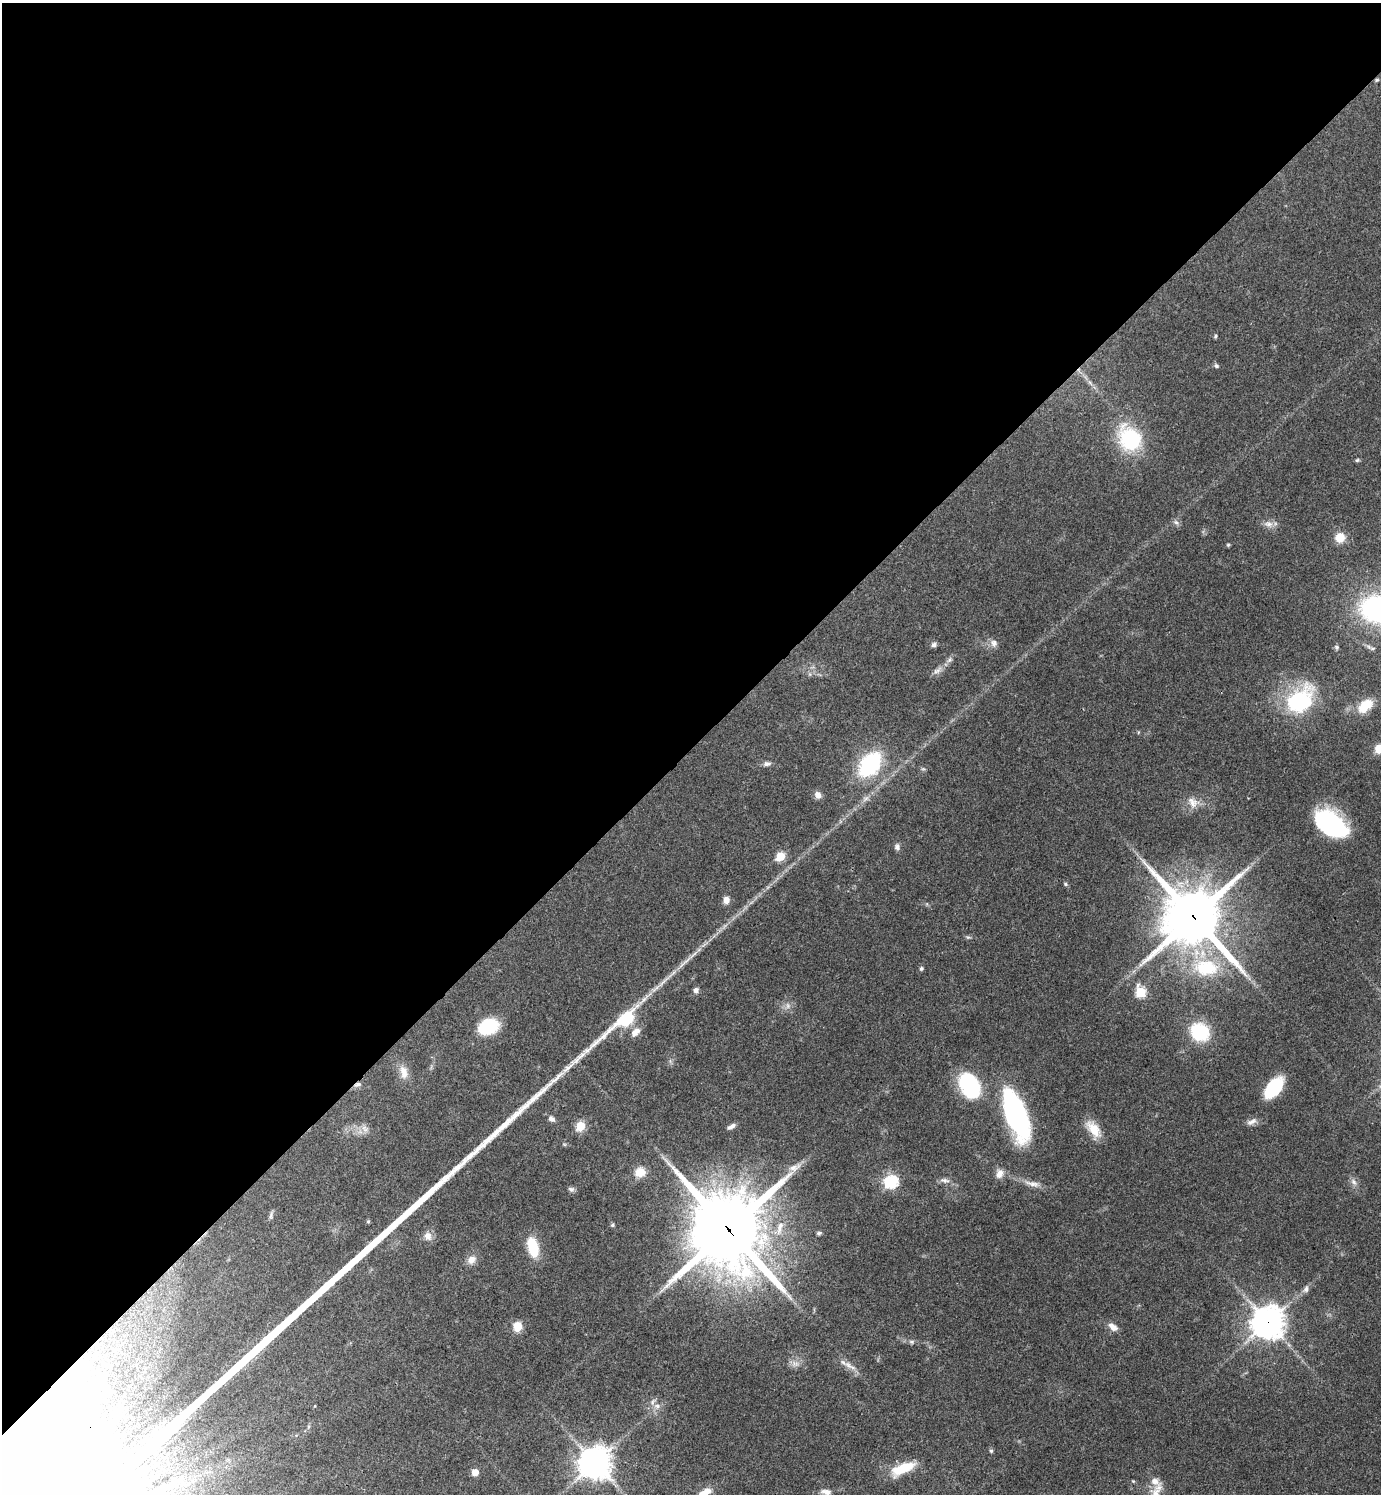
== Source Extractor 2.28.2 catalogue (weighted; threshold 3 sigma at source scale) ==
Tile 2 of 4 x 4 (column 2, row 1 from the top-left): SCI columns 1681-3059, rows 4481-5972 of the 5977 x 5979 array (HDU 1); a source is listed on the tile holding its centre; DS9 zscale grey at full resolution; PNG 1383 x 1496 px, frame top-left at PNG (2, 3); no overlay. Shown black and unused: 50% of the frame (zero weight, under 3 of 4 exposures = <1% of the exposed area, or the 3 px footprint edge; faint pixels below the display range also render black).
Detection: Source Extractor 2.28.2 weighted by HDU 2 'WHT'; one run over the whole footprint, this tile lists its part. Background 0.044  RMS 0.0048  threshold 0.0217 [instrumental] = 3 sigma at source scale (4.5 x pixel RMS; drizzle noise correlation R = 1.50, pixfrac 1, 0.05/0.05 arcsec/px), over >= 5 px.
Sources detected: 82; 1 too faint to see at this stretch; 1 long thin detection or spike segment (spike, bleed or trail) — not listed; the other 80 listed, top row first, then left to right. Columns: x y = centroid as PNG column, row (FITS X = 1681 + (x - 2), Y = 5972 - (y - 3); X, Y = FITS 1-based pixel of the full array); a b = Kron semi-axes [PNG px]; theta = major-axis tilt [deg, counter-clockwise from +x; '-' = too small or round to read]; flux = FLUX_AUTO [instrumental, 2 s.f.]
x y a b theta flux
1377 80 6 4 21 0.63
1215 336 6 4 71 0.59
1216 366 7 5 -49 0.91
1090 383 9 3 -45 1.4
1130 439 31 24 -57 37
1357 460 5 5 - 0.7
1176 522 9 6 -38 1.4
1269 524 13 9 -14 3.1
1340 537 11 10 - 6.5
1228 545 5 5 - 0.59
994 643 10 8 -56 2.4
934 645 7 6 - 1.5
1336 647 6 5 - 0.9
1372 648 8 4 8 0.84
950 660 9 6 42 1.5
937 671 15 7 37 2.7
1299 700 34 23 46 50
1365 706 21 12 42 11
1379 749 6 5 - 22
767 764 10 6 7 1.7
870 764 17 11 51 70
818 795 8 7 - 3.3
1193 802 18 14 -35 5.6
1330 824 33 20 -36 57
897 847 9 7 83 1.6
780 856 5 5 - 23
1065 884 6 5 - 0.81
726 900 9 7 89 2.7
1194 917 21 20 - 2600
968 937 6 4 -17 0.73
921 968 7 4 63 0.83
1206 968 31 19 -4 28
696 990 7 6 - 1.5
1140 992 6 5 - 37
488 1026 18 13 21 29
635 1032 14 8 46 3.8
1200 1032 20 17 -41 27
404 1072 19 10 -77 5.1
358 1084 11 6 20 1.6
970 1085 24 15 -62 49
1273 1088 22 12 48 26
1016 1114 53 19 -71 90
551 1119 9 7 -39 1.9
1252 1122 15 7 27 2.4
580 1126 5 5 - 25
731 1126 11 5 30 1.9
365 1129 11 8 -51 2.6
1093 1129 23 12 -51 8.8
564 1144 6 4 -19 0.61
795 1167 21 9 24 4.6
640 1172 13 11 15 6.3
999 1174 13 9 62 3.5
944 1180 14 6 -12 2.3
891 1182 6 6 - 64
1354 1182 12 6 -53 2
1032 1184 24 7 -12 4.2
571 1189 8 6 -18 1.3
368 1222 5 4 - 0.61
612 1225 5 5 - 0.7
728 1230 29 27 -60 3800
819 1233 7 4 15 0.94
428 1236 11 10 - 3.3
533 1247 20 10 -75 16
471 1260 13 10 37 3.7
1306 1289 10 7 71 1.9
1268 1322 11 11 - 700
517 1326 10 9 - 6.1
1113 1327 13 8 -37 3.3
912 1342 7 6 - 1.1
795 1364 12 8 -6 3
848 1365 15 8 -38 3.9
657 1406 9 8 - 2.7
991 1451 6 5 - 0.79
595 1463 11 10 - 760
903 1468 28 10 24 15
475 1472 5 5 - 7.8
1133 1481 5 4 - 0.48
1155 1481 10 9 - 3.4
826 1492 13 7 -10 2.7
704 1493 16 7 33 6.9
Overlapping masked pixels (flux is a lower limit): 5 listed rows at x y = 1377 80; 1194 917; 358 1084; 728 1230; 1268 1322
Isophote crosses this tile's border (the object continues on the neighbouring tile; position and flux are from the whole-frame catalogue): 2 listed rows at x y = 1379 749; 704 1493